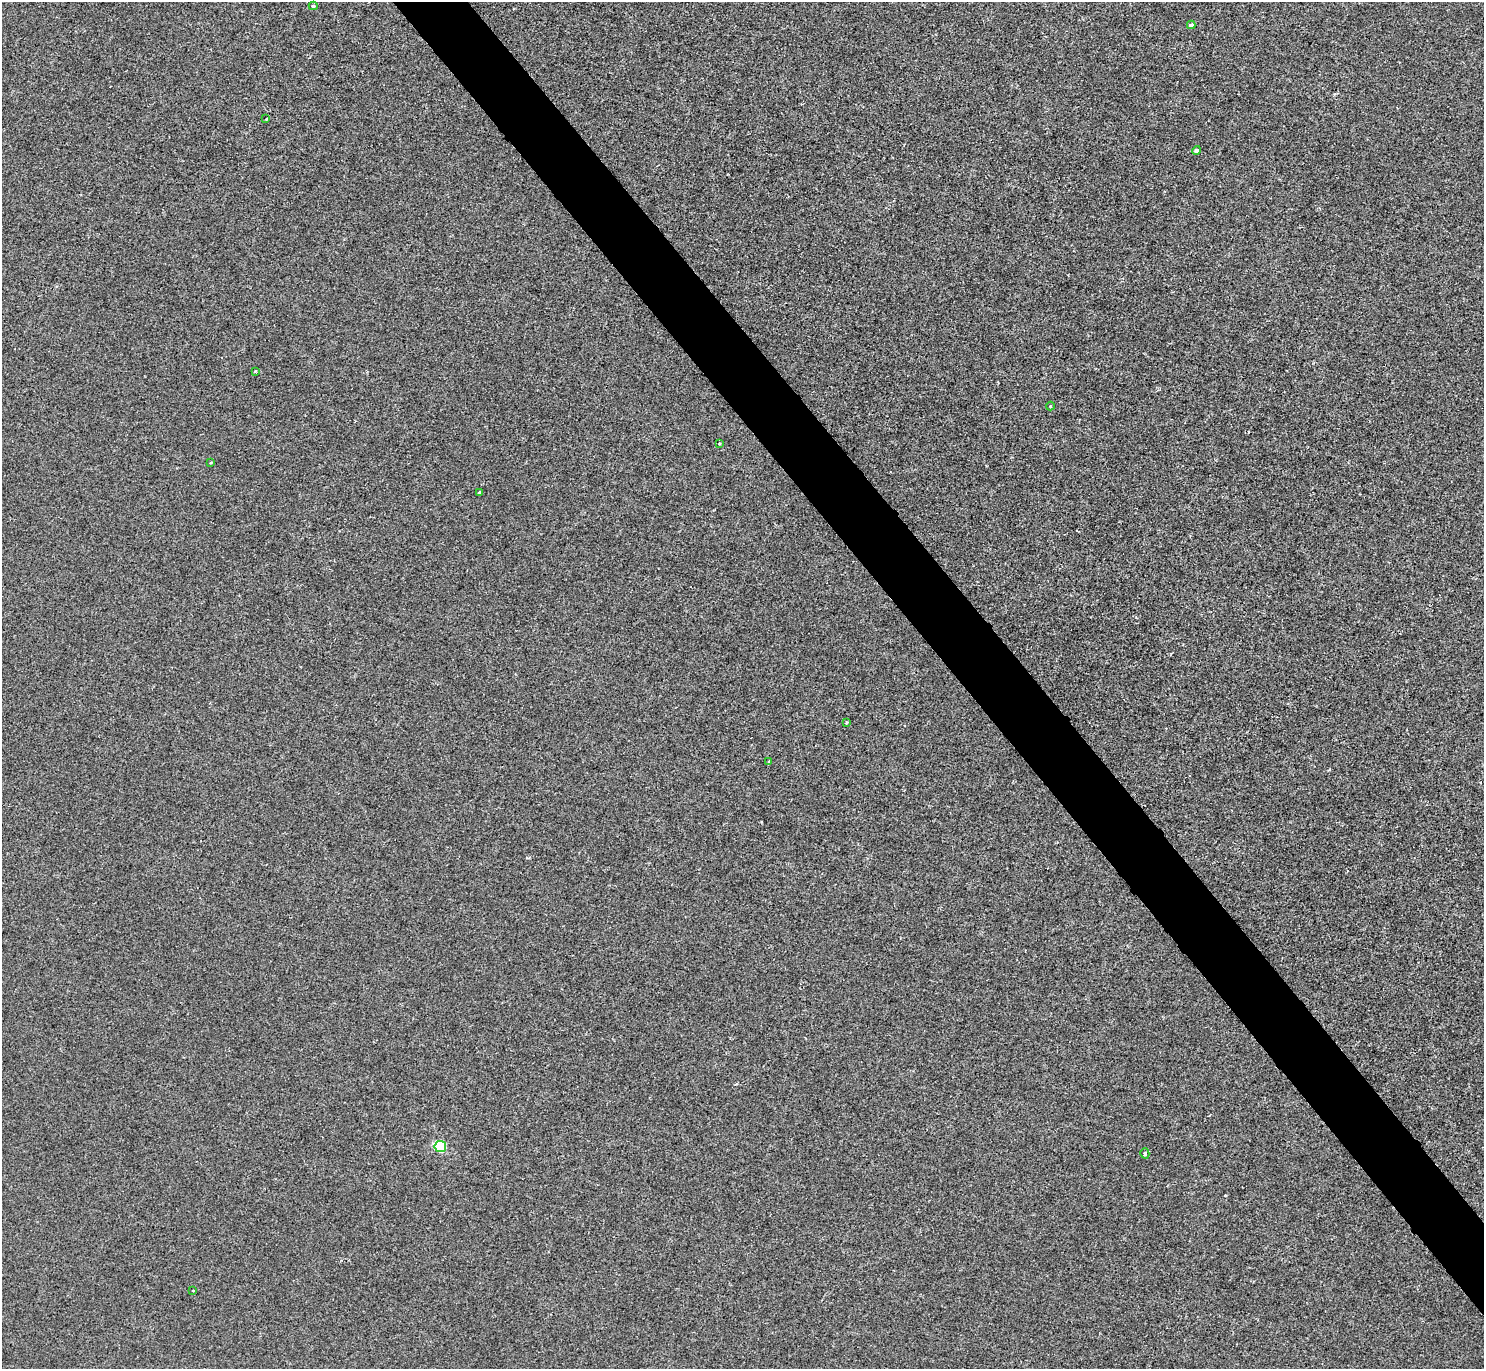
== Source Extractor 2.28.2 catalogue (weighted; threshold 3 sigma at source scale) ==
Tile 6 of 4 x 4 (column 2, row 2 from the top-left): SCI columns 1483-2964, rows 2896-4262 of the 5932 x 5928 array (HDU 1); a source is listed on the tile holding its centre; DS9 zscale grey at full resolution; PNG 1486 x 1371 px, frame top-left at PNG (2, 2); each listed source drawn as its Kron ellipse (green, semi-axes under 4 px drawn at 4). Shown black and unused: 5% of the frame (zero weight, under 2 of 3 exposures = <1% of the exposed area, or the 3 px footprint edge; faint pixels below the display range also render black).
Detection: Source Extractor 2.28.2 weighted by HDU 2 'WHT'; one run over the whole footprint, this tile lists its part. Background 8.60e-04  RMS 0.0049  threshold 0.0222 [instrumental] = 3 sigma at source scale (4.5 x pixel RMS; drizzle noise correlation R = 1.50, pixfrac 1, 0.05/0.05 arcsec/px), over >= 5 px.
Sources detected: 14; all 14 listed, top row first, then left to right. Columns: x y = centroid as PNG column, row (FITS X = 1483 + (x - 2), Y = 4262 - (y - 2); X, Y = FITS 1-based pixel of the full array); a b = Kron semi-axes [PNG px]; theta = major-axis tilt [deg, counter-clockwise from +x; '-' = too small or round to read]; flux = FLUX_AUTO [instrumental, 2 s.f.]
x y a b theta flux
313 6 4 4 - 0.68
1191 25 4 4 - 1.8
266 119 3 3 - 0.79
1196 150 4 4 - 1
255 371 4 3 - 0.35
1050 406 4 4 - 0.52
719 443 4 2 - 0.48
211 463 4 3 - 0.48
479 492 3 2 - 0.56
846 722 3 3 - 0.77
769 762 4 3 - 0.59
440 1147 6 5 - 39
1145 1153 5 4 - 1.3
193 1291 3 3 - 1.1